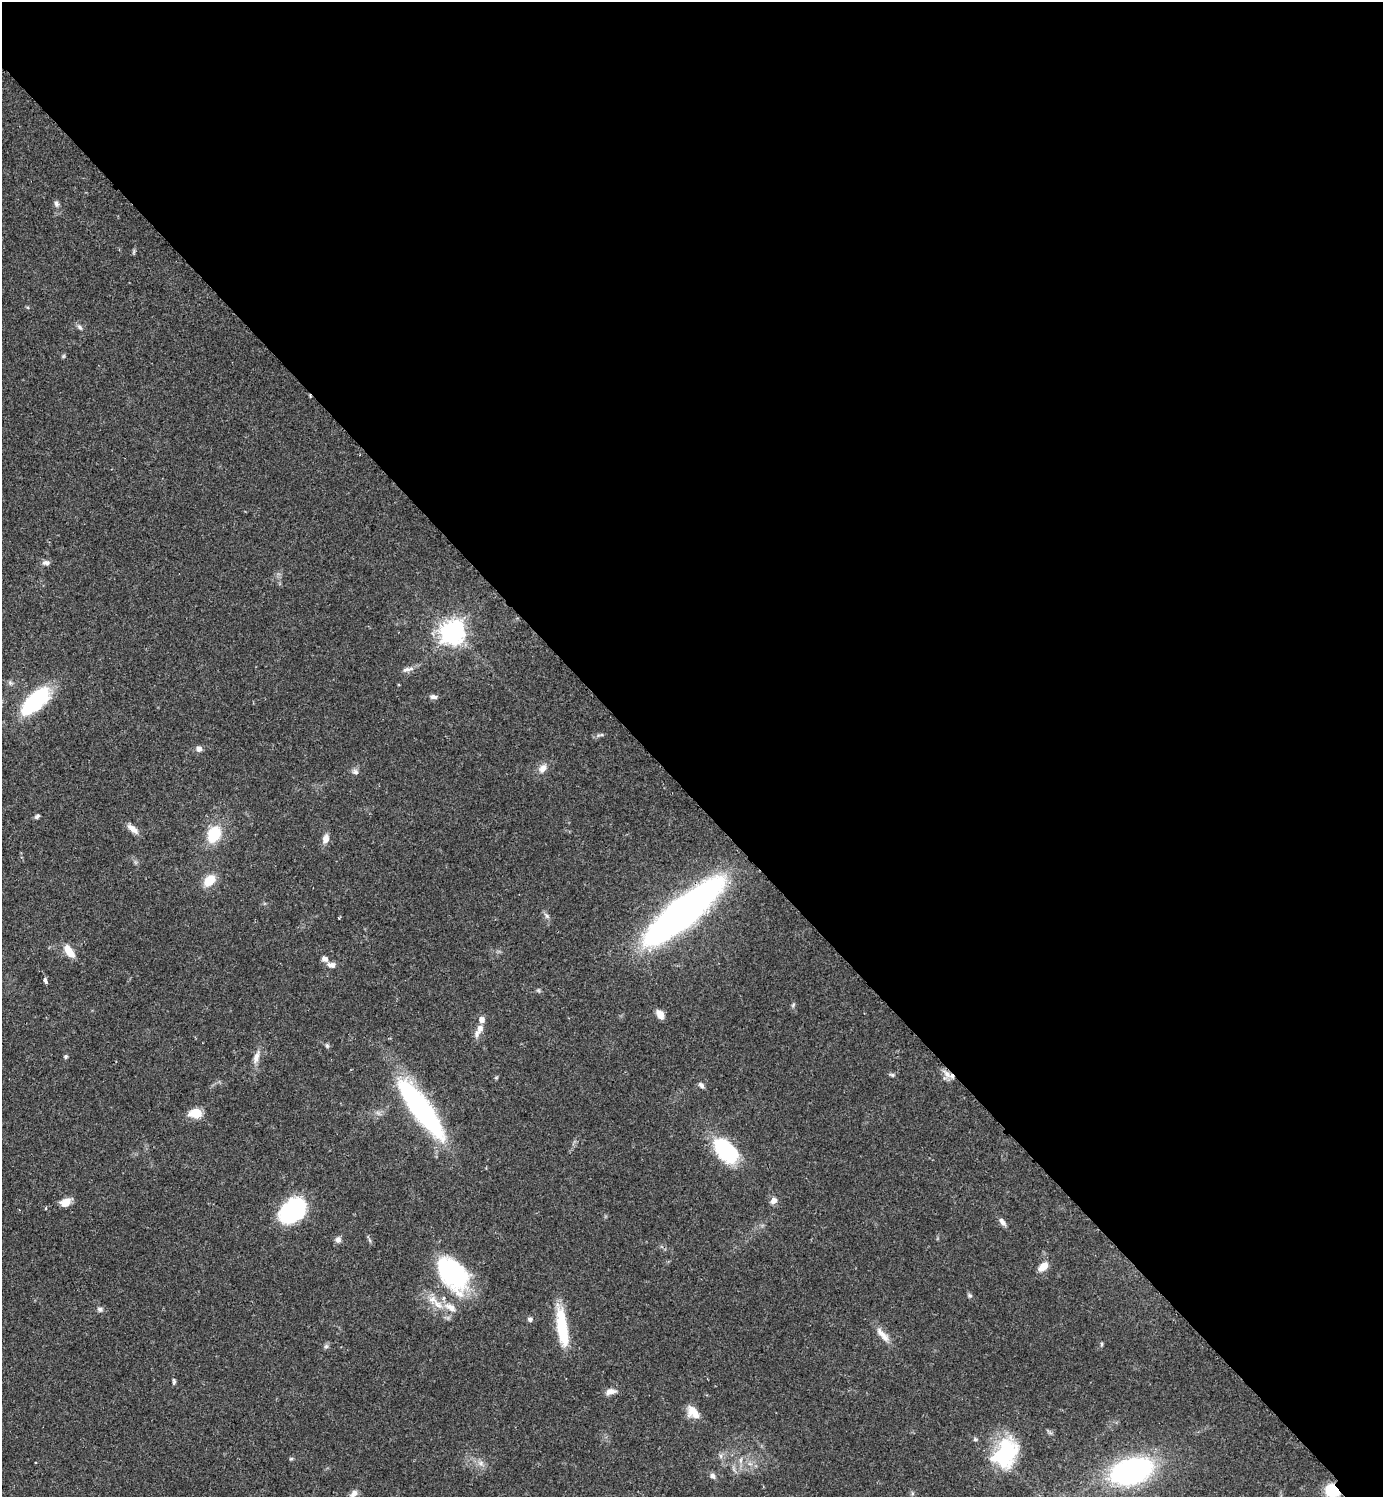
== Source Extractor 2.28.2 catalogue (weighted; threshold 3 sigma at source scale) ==
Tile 8 of 4 x 4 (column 4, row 2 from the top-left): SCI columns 4487-5867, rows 3035-4529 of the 6072 x 6072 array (HDU 1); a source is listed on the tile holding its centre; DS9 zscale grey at full resolution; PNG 1385 x 1499 px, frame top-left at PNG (2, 2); no overlay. Shown black and unused: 53% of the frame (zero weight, under 2 of 3 exposures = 3% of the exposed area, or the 3 px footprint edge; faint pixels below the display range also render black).
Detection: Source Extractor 2.28.2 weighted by HDU 2 'WHT'; one run over the whole footprint, this tile lists its part. Background 0.0707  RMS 0.0052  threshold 0.0235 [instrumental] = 3 sigma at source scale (4.5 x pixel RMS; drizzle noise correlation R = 1.50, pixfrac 1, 0.05/0.05 arcsec/px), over >= 5 px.
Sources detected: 71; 1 inside a brighter object's white glare — not listed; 4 inside a brighter listed object's ellipse — not listed separately; the other 66 listed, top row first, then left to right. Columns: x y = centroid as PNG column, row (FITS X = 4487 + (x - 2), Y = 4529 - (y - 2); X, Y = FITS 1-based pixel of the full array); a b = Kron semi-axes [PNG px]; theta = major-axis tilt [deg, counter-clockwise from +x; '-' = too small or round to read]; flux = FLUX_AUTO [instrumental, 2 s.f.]
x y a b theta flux
56 204 8 6 -73 1.5
134 252 7 4 71 0.73
80 327 9 5 -45 1.4
63 356 6 4 89 0.68
46 563 9 7 -6 1.9
453 632 8 8 - 450
408 669 18 6 12 2.6
433 697 10 6 -10 1.7
35 701 38 17 44 40
602 735 7 4 18 0.87
199 749 6 6 - 2.6
542 768 13 9 52 3.7
355 772 9 7 -19 1.7
37 816 6 4 44 1.2
133 829 17 7 -39 3.8
214 834 16 12 64 18
326 839 11 7 74 3.6
209 880 13 9 44 9.6
682 912 56 16 40 420
546 916 10 5 -58 1.5
339 918 3 2 - 0.57
69 951 16 7 -55 7.1
331 965 12 8 -5 2.5
45 981 5 3 - 2.6
793 1005 7 4 46 0.78
660 1014 10 7 -59 4.6
482 1020 7 7 - 2.8
480 1028 10 8 -89 2.7
327 1046 7 5 -74 0.94
66 1057 5 5 - 0.84
256 1057 18 7 73 4
947 1074 17 7 -43 3.7
892 1075 7 4 -29 0.86
701 1085 9 5 -45 1.5
419 1108 67 19 -54 110
197 1113 6 5 - 29
726 1151 27 16 -46 43
774 1200 9 7 54 2.7
66 1202 13 9 22 4.9
293 1211 26 19 43 56
1002 1222 11 6 -49 2.2
338 1239 8 7 - 2.1
1043 1266 11 7 43 5.4
452 1273 47 28 -53 58
970 1295 6 6 - 0.94
433 1299 15 10 -34 6.2
100 1309 7 6 - 1.4
530 1319 6 6 - 1.3
562 1327 49 12 -81 22
883 1335 26 8 -48 5.3
1101 1344 6 4 90 0.68
326 1346 6 6 - 1.1
174 1382 9 4 -87 1
610 1391 13 7 12 3.4
693 1412 17 11 -44 6.5
975 1439 5 5 - 0.87
1006 1453 38 26 63 38
721 1456 7 4 -72 1.1
291 1459 5 4 - 0.73
741 1460 7 4 90 1.2
481 1463 8 6 -21 2.2
750 1464 7 4 -18 1.3
1132 1471 31 18 16 130
712 1476 8 7 - 1.7
1332 1490 10 9 - 23
354 1493 10 7 42 2.6
Overlapping masked pixels (flux is a lower limit): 3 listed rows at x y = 682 912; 947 1074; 1332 1490